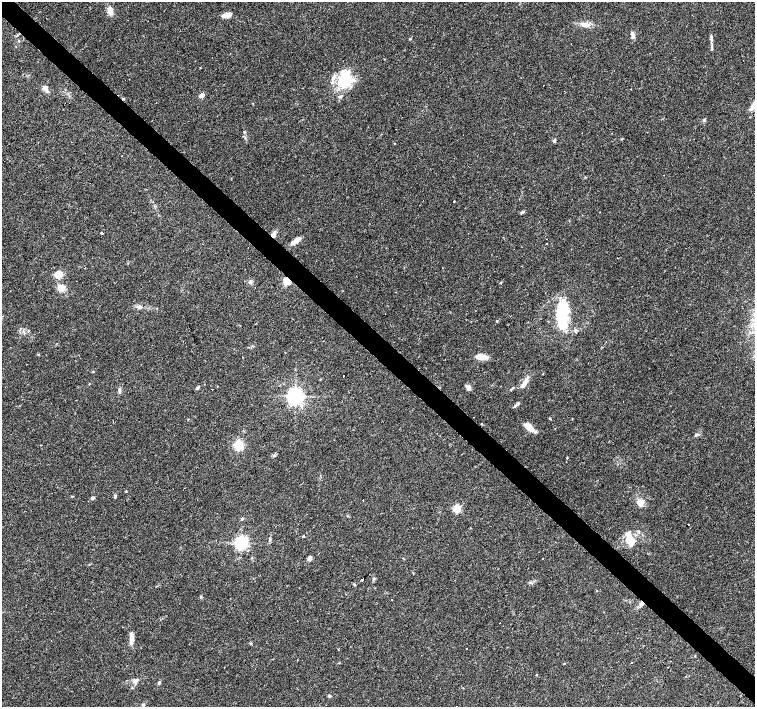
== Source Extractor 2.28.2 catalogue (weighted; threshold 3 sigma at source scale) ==
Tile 6 of 4 x 4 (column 2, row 2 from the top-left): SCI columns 1506-3010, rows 2976-4384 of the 6022 x 6015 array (HDU 1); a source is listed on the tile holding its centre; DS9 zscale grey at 2 x 2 block average (1 PNG px = mean of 2 x 2 image px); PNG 757 x 709 px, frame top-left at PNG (2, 2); no overlay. Shown black and unused: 4% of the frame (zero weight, under 3 of 4 exposures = <1% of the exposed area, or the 3 px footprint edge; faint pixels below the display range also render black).
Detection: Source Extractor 2.28.2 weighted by HDU 2 'WHT'; one run over the whole footprint, this tile lists its part. Background 0.0253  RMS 0.0033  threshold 0.0148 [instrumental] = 3 sigma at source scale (4.5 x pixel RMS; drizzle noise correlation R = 1.50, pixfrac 1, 0.0396/0.0396 arcsec/px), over >= 5 px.
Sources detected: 97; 2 inside a brighter object's white glare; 15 cosmic-ray / hot-pixel residue — not listed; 5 inside a brighter listed object's ellipse — not listed separately; the other 75 listed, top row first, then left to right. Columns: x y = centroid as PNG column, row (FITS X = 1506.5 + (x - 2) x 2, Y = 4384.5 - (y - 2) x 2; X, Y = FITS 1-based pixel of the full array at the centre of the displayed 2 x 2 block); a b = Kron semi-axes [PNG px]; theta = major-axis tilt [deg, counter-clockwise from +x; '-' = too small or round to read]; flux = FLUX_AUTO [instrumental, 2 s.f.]
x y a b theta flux
110 11 10 6 -73 4.9
227 15 10 4 21 5.5
585 25 9 6 -12 4.6
633 36 5 4 - 2
410 39 3 3 - 0.69
711 39 5 4 - 1.4
200 68 2 2 - 2.7
344 81 21 15 24 27
45 87 7 5 -31 3.6
631 89 2 2 - 0.31
201 95 2 2 - 9.7
704 120 6 3 45 1.1
244 131 3 3 - 0.75
554 140 5 3 - 1.3
121 156 2 2 - 0.77
454 201 2 2 - 3.1
522 212 5 3 - 1.5
102 233 2 2 - 1.2
273 234 7 5 71 3.4
296 240 13 4 34 5.9
547 244 2 2 - 0.54
571 249 2 2 - 0.33
58 274 4 3 - 17
286 281 6 5 - 9.2
250 282 5 4 - 1.9
500 283 3 2 - 0.58
61 288 9 8 - 5.3
139 307 6 5 - 2.2
562 314 22 9 90 40
497 321 3 2 - 0.5
28 330 3 2 - 0.53
480 357 10 5 -4 10
93 371 3 2 - 0.49
343 376 2 2 - 1.5
525 382 10 5 34 4.4
197 388 5 3 - 1.4
469 388 6 5 - 2.3
212 389 2 2 - 2.3
119 390 10 3 84 1.7
295 396 4 4 - 370
205 404 2 2 - 2.6
515 406 5 3 - 1.3
529 427 13 6 -43 8.9
696 434 4 3 - 0.89
238 445 3 3 - 84
275 456 4 3 - 0.77
567 459 2 2 - 0.98
126 491 3 2 - 0.44
115 497 4 3 - 0.78
93 498 5 3 - 1.8
363 500 2 2 - 0.39
641 502 8 5 -5 5.8
456 509 3 3 - 39
242 519 3 3 - 0.68
688 524 2 2 - 6.4
304 536 2 2 - 150
628 537 17 7 86 8.8
270 539 5 3 - 1
241 543 4 4 - 200
310 558 5 5 - 2.4
374 578 3 2 - 0.57
362 580 2 2 - 2.2
530 582 4 3 - 1
354 584 4 3 - 0.8
392 599 2 2 - 0.89
499 623 2 2 - 0.41
131 639 13 5 84 4.8
251 643 3 2 - 0.52
466 648 2 2 - 0.43
564 664 2 2 - 1.1
536 675 2 2 - 0.57
136 680 7 4 9 2
159 682 5 3 - 1.3
329 696 4 3 - 1.1
143 705 4 4 - 1.2
Overlapping masked pixels (flux is a lower limit): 2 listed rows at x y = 273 234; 286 281
Diffuse or blended objects may show on this block-average render without a row.